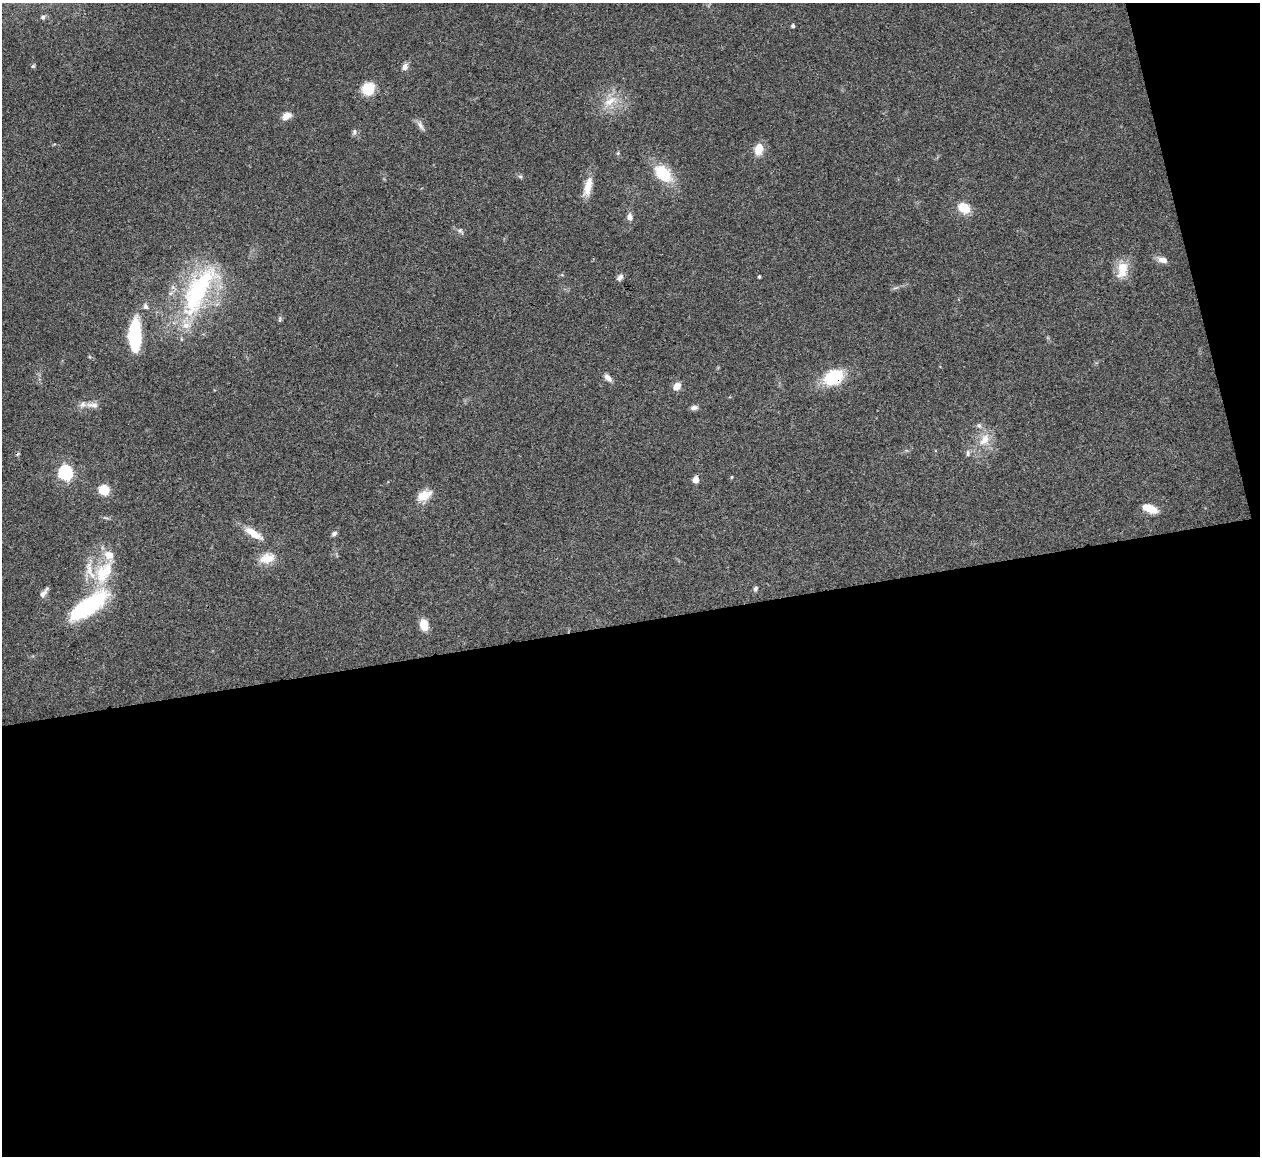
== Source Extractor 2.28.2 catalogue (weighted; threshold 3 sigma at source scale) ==
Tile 16 of 4 x 4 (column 4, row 4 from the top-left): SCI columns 3776-5033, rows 259-1412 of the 5033 x 5015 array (HDU 1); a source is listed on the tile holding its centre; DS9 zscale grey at full resolution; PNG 1262 x 1158 px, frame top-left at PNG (2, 3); no overlay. Shown black and unused: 49% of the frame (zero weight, under 3 of 4 exposures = <1% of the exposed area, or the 3 px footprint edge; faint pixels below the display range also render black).
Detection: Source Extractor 2.28.2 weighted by HDU 2 'WHT'; one run over the whole footprint, this tile lists its part. Background 0.0492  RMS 0.0049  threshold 0.0219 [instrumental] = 3 sigma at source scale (4.5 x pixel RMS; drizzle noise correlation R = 1.50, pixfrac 1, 0.05/0.05 arcsec/px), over >= 5 px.
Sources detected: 49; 1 inside a brighter object's white glare — not listed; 3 inside a brighter listed object's ellipse — not listed separately; the other 45 listed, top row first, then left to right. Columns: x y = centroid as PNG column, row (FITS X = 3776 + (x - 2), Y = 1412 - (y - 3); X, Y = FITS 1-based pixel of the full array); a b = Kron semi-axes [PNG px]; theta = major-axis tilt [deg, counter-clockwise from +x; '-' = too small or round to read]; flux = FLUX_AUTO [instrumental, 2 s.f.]
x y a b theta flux
43 17 6 5 - 1.3
793 26 4 4 - 1
33 66 5 5 - 0.65
405 67 9 7 62 2.4
368 89 14 13 - 10
610 101 22 10 31 8
286 116 11 7 33 4
420 125 16 6 -60 2.1
354 131 8 5 -89 1.2
759 149 16 11 81 5.8
663 173 19 12 -44 19
520 176 6 4 -19 0.79
588 187 26 9 77 6.9
964 208 14 10 -34 8.7
630 217 10 6 -84 2.2
460 231 10 6 -55 1.3
1163 260 12 7 -11 3.3
1122 269 24 14 80 8.8
759 276 3 3 - 0.8
620 277 8 6 51 1.9
198 290 83 30 61 68
146 306 8 6 -59 1.6
280 319 10 4 85 0.85
135 335 33 12 90 30
833 377 22 15 26 22
608 378 11 7 -42 2.4
677 386 8 6 48 4.7
93 405 20 7 -6 3.7
694 408 9 5 2 1.7
979 425 7 6 - 1.5
984 439 18 11 59 7.3
968 453 10 6 -85 1.4
65 472 6 6 - 93
696 480 5 5 - 5.8
104 490 8 7 - 13
424 495 22 12 27 6.5
1150 508 17 8 -22 7
253 533 26 8 -32 7.4
334 533 7 5 36 1.3
267 558 21 14 16 7.2
102 573 31 18 88 22
755 588 7 5 69 1.1
44 593 12 5 50 2.2
86 608 37 14 35 64
424 624 11 8 -78 7.4
Overlapping masked pixels (flux is a lower limit): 1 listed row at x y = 833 377